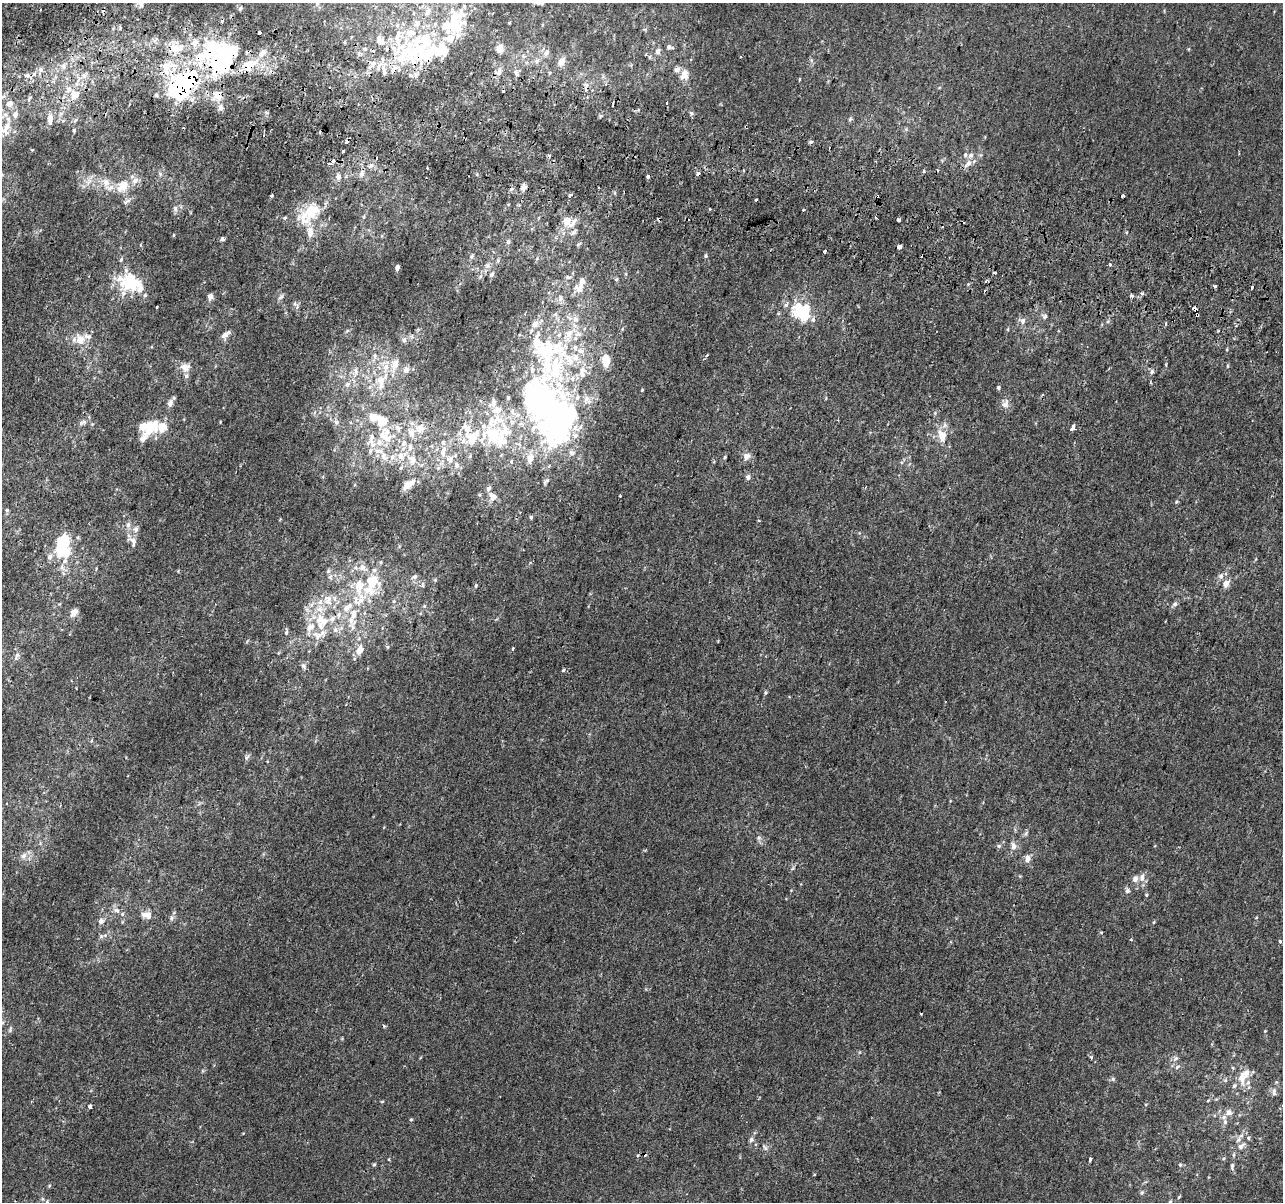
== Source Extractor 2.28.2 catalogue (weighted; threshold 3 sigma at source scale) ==
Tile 11 of 4 x 4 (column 3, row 3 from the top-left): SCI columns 2581-3861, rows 1529-2728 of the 5152 x 5395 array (HDU 1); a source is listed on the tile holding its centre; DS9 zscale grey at full resolution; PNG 1285 x 1204 px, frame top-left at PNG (2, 3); no overlay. Shown black and unused: <1% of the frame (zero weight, under 2 of 3 exposures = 2% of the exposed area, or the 3 px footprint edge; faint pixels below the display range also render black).
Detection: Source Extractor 2.28.2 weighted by HDU 2 'WHT'; one run over the whole footprint, this tile lists its part. Background 7.68e-04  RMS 0.0028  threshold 0.0128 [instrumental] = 3 sigma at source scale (4.5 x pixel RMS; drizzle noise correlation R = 1.50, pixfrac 1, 0.0396/0.0396 arcsec/px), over >= 5 px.
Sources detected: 350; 9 inside a brighter object's white glare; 19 cosmic-ray / hot-pixel residue — not listed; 85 inside a brighter listed object's ellipse — not listed separately; the other 237 listed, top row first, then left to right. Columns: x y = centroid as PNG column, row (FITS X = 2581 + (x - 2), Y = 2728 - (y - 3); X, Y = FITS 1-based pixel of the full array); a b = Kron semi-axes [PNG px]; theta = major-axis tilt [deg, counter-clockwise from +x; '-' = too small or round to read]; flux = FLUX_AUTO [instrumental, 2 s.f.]
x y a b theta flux
141 3 13 6 85 1.5
317 3 6 6 - 0.71
240 8 6 5 - 0.51
427 12 9 7 74 1.3
454 22 36 24 -72 13
156 40 10 3 40 0.63
195 42 13 7 29 2.5
669 47 8 6 -37 0.71
176 48 16 11 83 3.9
500 49 6 6 - 2.9
412 51 51 38 19 32
658 51 9 7 64 1.2
262 53 13 7 52 2
546 53 10 7 51 1.2
646 55 3 3 - 0.83
224 59 55 30 53 33
536 61 9 6 41 0.93
561 61 12 8 59 2
63 66 9 6 -78 1.1
677 69 8 7 - 1.2
41 70 7 7 - 1
499 71 11 6 74 1.4
516 72 8 6 80 0.78
684 74 11 8 81 3.1
27 75 7 6 - 0.8
84 75 10 8 -6 1.6
799 79 5 3 - 0.23
586 85 7 6 - 0.96
182 86 47 28 49 37
74 95 14 13 - 3.8
29 99 8 2 61 0.42
667 103 3 3 - 0.71
221 107 9 7 -83 1.3
691 113 6 5 - 0.52
600 116 6 4 71 0.4
49 118 13 7 68 1.6
850 119 7 4 46 0.45
7 126 24 9 79 3.4
746 127 3 2 - 0.27
74 131 4 3 - 0.36
811 142 3 3 - 1.4
32 149 3 3 - 1.2
343 151 3 3 - 1.7
965 155 7 6 - 0.81
333 161 3 3 - 5.5
968 163 12 7 47 1.9
329 164 3 3 - 0.77
160 174 6 4 -59 0.48
361 174 10 8 72 1.5
338 176 6 5 - 1.5
135 181 11 8 43 1.9
106 182 13 10 -85 2.7
123 186 12 9 44 5.1
524 187 7 6 - 1.3
570 195 4 3 - 2.1
271 196 4 3 - 0.35
756 200 3 3 - 1.5
126 202 15 5 32 1.1
175 208 8 6 -76 0.83
710 209 3 3 - 1.1
803 210 3 3 - 0.66
310 212 30 15 42 12
364 217 5 5 - 0.41
285 218 5 4 - 0.46
876 218 3 2 - 0.3
898 220 4 3 - 1.5
566 221 11 10 - 2.8
310 232 14 8 -88 2.6
573 232 12 5 39 0.83
174 235 5 3 - 0.23
223 239 4 4 - 1
508 242 8 5 64 0.56
899 247 4 4 - 7.3
825 251 4 3 - 4
471 256 6 5 - 0.53
706 256 5 5 - 0.42
1110 264 3 3 - 1.2
397 268 4 4 - 1.4
994 272 3 2 - 0.71
492 275 6 5 - 0.62
481 276 6 4 70 0.45
568 277 7 5 -8 0.54
616 279 5 5 - 0.36
130 281 18 17 - 18
582 281 16 7 48 2
968 284 4 3 - 0.45
1214 286 3 3 - 1.8
1252 287 3 3 - 2.1
1142 294 4 4 - 0.67
145 295 5 5 - 0.42
1131 296 3 3 - 1.1
210 297 7 6 - 1.2
281 297 10 4 44 0.61
560 298 9 5 84 0.88
157 307 3 2 - 0.41
297 307 7 4 72 0.49
1195 309 5 3 - 3
802 310 18 13 2 14
525 313 3 3 - 0.27
556 315 7 4 -71 0.57
1197 315 4 3 - 2.1
1045 316 7 7 - 0.74
1022 321 9 9 - 1.3
1165 323 4 3 - 0.44
535 324 7 6 - 1.9
1008 329 6 3 72 0.27
569 334 25 12 59 6.3
225 335 13 6 38 1.5
80 340 14 13 - 3.7
404 340 7 6 - 0.81
536 342 12 8 88 3.2
581 351 11 7 -7 1.6
547 353 190 74 77 96
707 355 5 4 - 0.33
606 361 8 5 -89 6.7
394 365 19 10 75 3.8
1227 366 5 3 - 0.29
185 367 12 10 -20 2.3
406 370 7 6 - 1.5
532 370 11 6 -83 1.3
555 370 114 35 77 69
582 370 12 10 41 2.7
355 372 15 5 -89 1.5
1152 372 7 6 - 0.69
572 379 8 7 - 1.4
381 382 19 12 -85 5
347 384 7 7 - 1.2
998 387 5 4 - 0.49
642 390 3 3 - 0.21
508 398 4 3 - 0.35
587 400 13 11 -65 2.4
493 402 12 6 86 1
170 403 10 7 74 1.3
1005 404 13 9 66 1.6
513 412 10 6 -72 1.2
935 413 5 4 - 0.38
372 417 11 8 -40 3
336 422 7 7 - 1
82 423 12 6 30 1.1
554 425 53 35 -56 49
162 427 34 16 -16 5.8
420 428 14 12 -2 3.2
466 428 16 9 -52 2.6
1072 429 4 3 - 12
387 432 23 16 5 6.6
494 434 28 23 -44 16
942 436 18 11 -73 4.4
143 438 14 6 57 1.8
404 443 11 8 70 1.7
373 445 10 7 3 1.8
443 452 15 8 73 2.9
384 456 12 8 -62 2.4
401 456 13 11 28 3.6
746 456 10 9 - 1.8
725 457 4 3 - 0.32
530 458 11 8 74 3.2
412 460 13 10 -74 2.8
450 460 10 8 -90 1.9
511 461 4 4 - 0.71
401 468 5 4 - 0.48
748 477 8 6 77 0.74
547 480 8 6 60 0.75
411 483 14 8 41 2
493 496 10 8 -54 2.2
1177 502 6 4 20 0.34
7 510 4 3 - 0.93
531 517 5 4 - 0.47
128 525 8 6 88 1
133 541 15 8 -80 1.9
63 543 15 10 78 13
50 557 7 6 - 1.1
381 562 6 4 90 0.35
1221 576 8 6 64 1
330 577 8 6 72 0.82
415 577 7 6 - 0.95
435 580 5 5 - 0.32
1226 584 8 7 - 1.9
359 586 41 15 80 12
476 586 4 3 - 0.31
328 600 17 13 -87 4.1
394 601 5 5 - 0.43
1175 604 7 6 - 0.74
424 606 6 4 71 0.36
74 612 10 6 42 1.8
320 625 29 13 -81 7.5
335 630 8 7 - 1.2
286 632 9 4 90 0.61
513 648 3 3 - 0.62
360 650 14 8 68 2.6
16 658 8 6 89 0.92
303 666 8 7 - 0.79
563 670 4 4 - 0.65
765 692 6 4 72 0.38
247 757 9 4 54 0.6
1026 833 8 4 47 0.56
999 846 7 5 20 0.56
1013 846 9 6 -86 1.6
23 856 9 7 45 1.3
1028 858 10 7 87 1.5
1142 877 11 8 74 1.6
1127 891 7 6 - 0.72
1146 895 4 4 - 0.29
116 910 11 7 -29 1.4
148 915 11 8 -71 1.8
171 918 7 6 - 0.71
101 921 8 8 - 1.2
1154 922 5 3 - 0.25
101 936 6 4 -72 0.46
1131 939 4 3 - 0.36
1279 941 3 3 - 2.7
921 1014 3 3 - 0.63
10 1030 9 4 65 0.53
1265 1031 4 4 - 0.21
1091 1057 5 4 - 0.42
1175 1059 9 5 45 0.81
1177 1067 8 4 37 0.54
1242 1078 20 11 -88 4
1113 1079 6 5 - 0.49
1225 1080 6 5 - 0.52
1274 1092 13 6 88 1.1
1208 1100 5 3 - 0.28
382 1101 5 3 - 0.26
90 1106 4 3 - 1.6
1228 1112 8 7 - 1.6
411 1120 5 3 - 0.28
1225 1122 7 5 -74 0.7
751 1139 6 6 - 0.75
1238 1140 10 7 64 1.3
1241 1146 13 6 42 1.5
765 1147 11 6 -58 0.83
1090 1160 4 3 - 1.2
374 1164 5 4 - 0.4
1180 1165 6 5 - 0.41
1232 1166 10 5 89 0.77
1179 1197 7 3 45 0.29
1170 1201 5 4 - 0.34
47 1202 7 5 -89 0.56
Overlapping masked pixels (flux is a lower limit): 9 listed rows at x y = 412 51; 224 59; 182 86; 746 127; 361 174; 825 251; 130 281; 1195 309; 1197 315
Isophote crosses this tile's border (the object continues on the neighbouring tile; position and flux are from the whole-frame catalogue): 5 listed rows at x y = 141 3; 317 3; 454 22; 412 51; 47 1202
Unlisted compact peaks at least as high as the median listed source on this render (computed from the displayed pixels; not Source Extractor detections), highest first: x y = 1101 932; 759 838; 389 1159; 1142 1192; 1166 364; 549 155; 266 112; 477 174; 220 422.